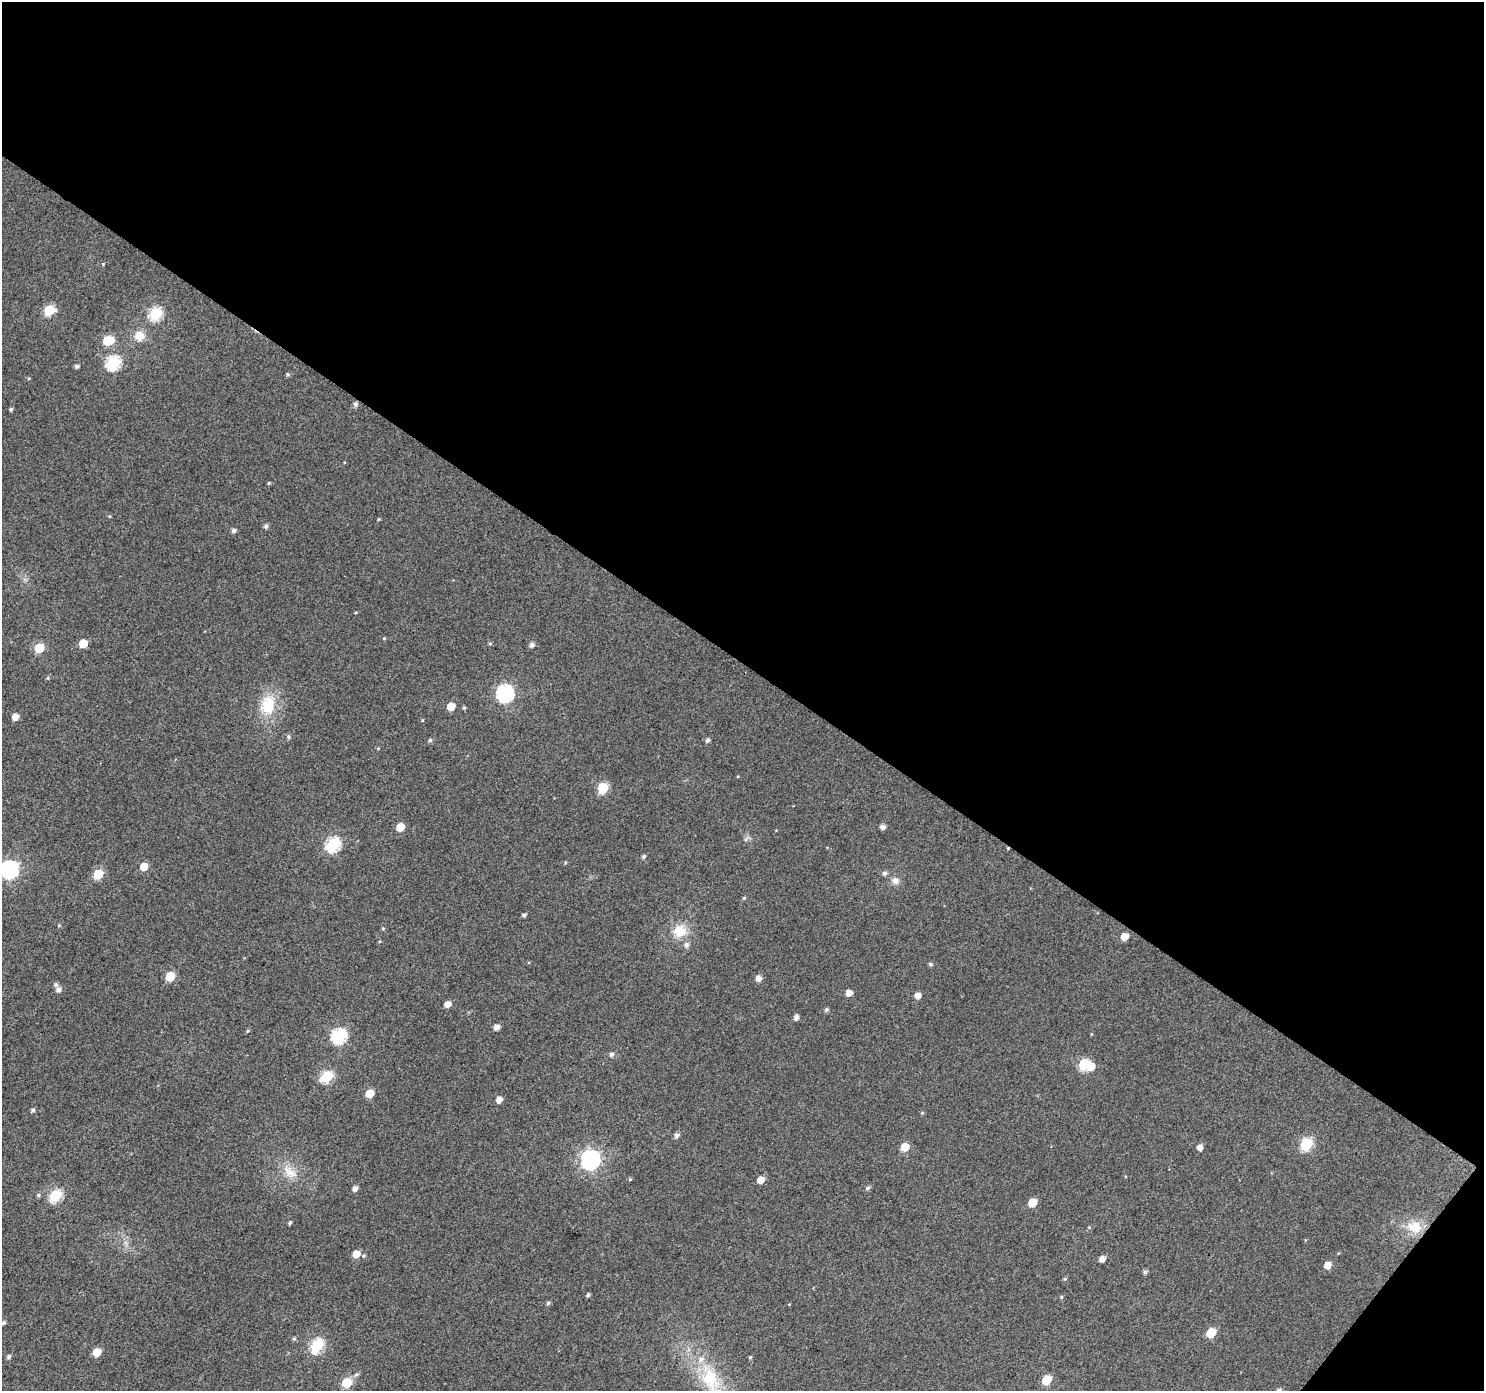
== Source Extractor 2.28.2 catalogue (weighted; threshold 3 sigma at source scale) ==
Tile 2 of 2 x 2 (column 2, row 1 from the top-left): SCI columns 1484-2965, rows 1503-2891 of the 2966 x 2987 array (HDU 1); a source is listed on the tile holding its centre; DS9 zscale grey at full resolution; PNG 1486 x 1393 px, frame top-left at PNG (2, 2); no overlay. Shown black and unused: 49% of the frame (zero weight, under 3 of 4 exposures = <1% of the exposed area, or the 3 px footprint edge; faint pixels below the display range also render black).
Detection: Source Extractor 2.28.2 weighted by HDU 2 'WHT'; one run over the whole footprint, this tile lists its part. Background 0.0446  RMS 0.011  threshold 0.0504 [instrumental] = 3 sigma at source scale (4.5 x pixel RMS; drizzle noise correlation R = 1.50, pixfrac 1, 0.0396/0.0396 arcsec/px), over >= 5 px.
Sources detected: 102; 1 inside a brighter object's white glare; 1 cosmic-ray / hot-pixel residue — not listed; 2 inside a brighter listed object's ellipse — not listed separately; the other 98 listed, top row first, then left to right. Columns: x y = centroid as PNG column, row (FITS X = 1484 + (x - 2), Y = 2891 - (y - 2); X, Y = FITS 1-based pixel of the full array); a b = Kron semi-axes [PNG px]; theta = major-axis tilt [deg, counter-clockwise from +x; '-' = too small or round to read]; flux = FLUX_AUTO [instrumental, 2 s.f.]
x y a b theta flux
103 264 3 3 - 0.82
49 310 6 6 - 61
156 313 7 6 - 120
139 336 11 11 - 14
109 340 8 6 8 36
113 363 7 6 - 150
76 366 4 4 - 3
288 374 5 4 - 1.6
355 404 5 5 - 3.6
11 409 4 4 - 2
269 483 5 4 - 1.2
378 519 5 3 - 0.99
266 526 5 5 - 3
234 530 5 5 - 3.4
384 638 5 3 - 0.94
83 643 6 5 - 19
490 644 5 4 - 1.2
532 645 5 5 - 4.5
39 648 6 5 - 44
48 678 5 3 - 1.1
505 693 8 7 - 280
268 705 25 18 81 37
451 706 5 5 - 17
464 708 5 4 - 1.4
15 717 5 5 - 9.7
422 720 5 3 - 0.92
288 736 6 5 - 2
430 740 6 5 - 2.2
707 740 5 5 - 2.9
603 788 6 6 - 65
400 827 5 5 - 21
882 827 5 5 - 4.9
333 844 7 6 - 150
644 856 5 4 - 2.4
144 866 6 5 - 17
9 869 8 7 - 310
885 873 6 5 - 3.1
98 874 6 5 - 38
895 880 9 8 - 5.9
744 898 5 4 - 1.3
524 915 4 4 - 2.4
383 929 5 3 - 1.1
680 931 16 15 - 21
1124 936 6 5 - 13
686 945 7 6 - 4
930 964 5 4 - 2.1
170 976 6 5 - 32
758 978 5 5 - 6.6
58 989 6 6 - 4.3
849 993 5 5 - 7.8
918 995 5 5 - 7.5
447 1004 5 5 - 8.8
826 1009 5 5 - 2.3
796 1017 5 4 - 4.9
497 1027 5 4 - 6.2
247 1031 5 3 - 1.2
339 1036 7 6 - 170
612 1054 7 5 34 2.5
1084 1064 6 6 - 70
327 1076 7 6 - 86
370 1093 5 5 - 25
499 1100 5 5 - 7.2
33 1110 5 5 - 2.2
677 1135 6 5 - 4.1
1306 1144 7 6 - 100
905 1147 6 5 - 22
1200 1147 5 5 - 5.9
590 1159 8 7 - 400
290 1172 23 12 -39 18
630 1179 5 3 - 1.1
761 1180 5 5 - 13
867 1188 6 5 - 2.4
355 1189 5 5 - 5.4
38 1195 5 5 - 1.7
55 1195 6 6 - 100
1032 1202 6 5 - 25
290 1222 5 4 - 1.8
1414 1227 20 16 -16 23
356 1254 6 6 - 14
1102 1259 5 5 - 6.7
1327 1265 6 5 - 11
1145 1272 5 5 - 2.4
1065 1279 5 4 - 1.4
588 1295 4 3 - 2.2
1061 1297 5 4 - 1.3
548 1303 6 5 - 1.9
4 1323 5 4 - 2.4
1211 1332 6 5 - 38
294 1339 5 5 - 1.5
317 1345 7 6 - 120
97 1352 5 5 - 22
9 1357 5 5 - 2.5
750 1357 5 4 - 1.4
356 1374 7 5 45 2.8
710 1379 47 23 -67 73
1047 1380 6 5 - 38
347 1383 6 6 - 43
1279 1390 6 5 - 3.9
Isophote crosses this tile's border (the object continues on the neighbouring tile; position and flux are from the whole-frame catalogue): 3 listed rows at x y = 9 869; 710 1379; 1279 1390